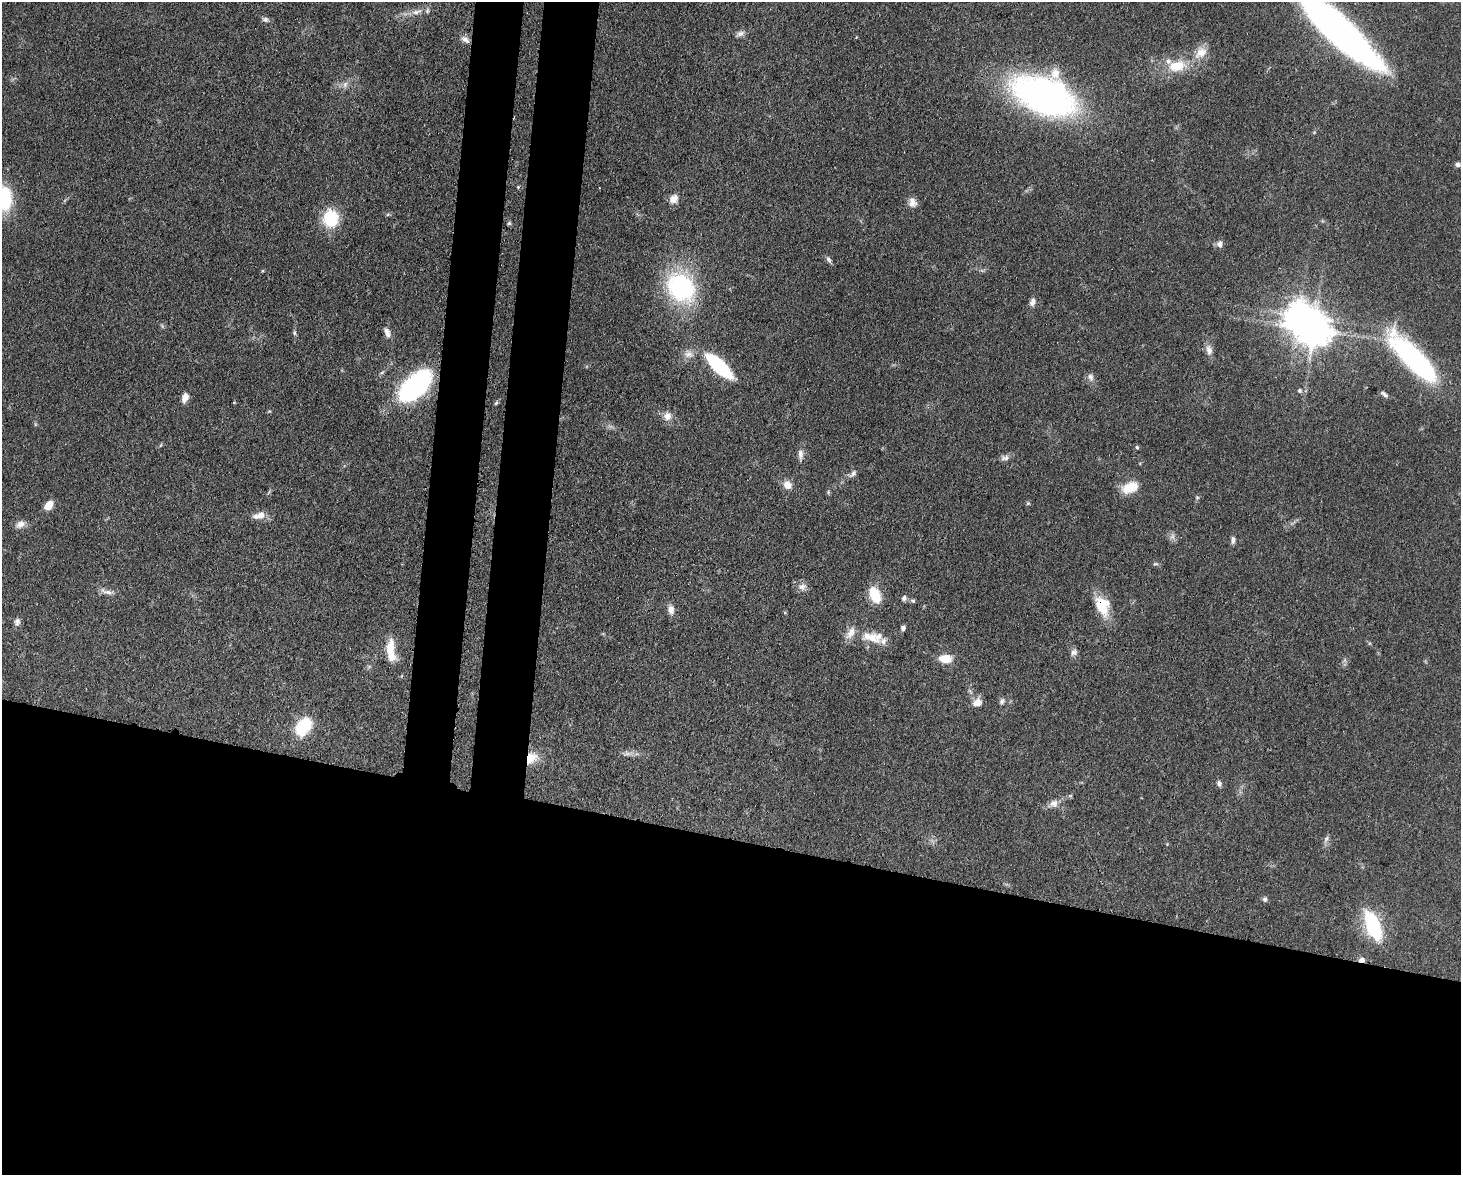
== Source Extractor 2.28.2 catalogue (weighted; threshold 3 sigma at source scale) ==
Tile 11 of 3 x 4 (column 2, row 4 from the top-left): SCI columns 1764-3222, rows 76-1248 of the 4864 x 4844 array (HDU 1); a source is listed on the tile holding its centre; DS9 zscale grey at full resolution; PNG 1463 x 1177 px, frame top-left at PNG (2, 2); no overlay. Shown black and unused: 33% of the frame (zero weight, under 3 of 4 exposures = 9% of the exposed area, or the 3 px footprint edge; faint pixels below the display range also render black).
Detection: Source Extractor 2.28.2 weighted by HDU 2 'WHT'; one run over the whole footprint, this tile lists its part. Background 0.0931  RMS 0.0046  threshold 0.0207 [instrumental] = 3 sigma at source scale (4.5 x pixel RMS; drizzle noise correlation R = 1.50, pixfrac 1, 0.05/0.05 arcsec/px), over >= 5 px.
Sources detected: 82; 1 inside a brighter object's white glare — not listed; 7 inside a brighter listed object's ellipse — not listed separately; the other 74 listed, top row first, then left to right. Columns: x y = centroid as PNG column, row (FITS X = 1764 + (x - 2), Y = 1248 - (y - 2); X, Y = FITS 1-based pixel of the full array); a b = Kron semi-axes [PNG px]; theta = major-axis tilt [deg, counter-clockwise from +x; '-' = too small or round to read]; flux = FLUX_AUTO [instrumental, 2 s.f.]
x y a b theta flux
417 12 18 6 17 3.6
265 20 8 7 - 1.3
1338 29 86 21 -43 240
740 33 11 7 25 1.8
465 39 11 7 -37 2.2
1201 52 20 13 34 6.7
1177 66 25 14 11 12
345 84 9 6 69 1.7
1044 96 39 23 -22 250
1458 165 7 6 - 1.3
518 187 4 4 - 0.45
5 198 28 16 -90 24
674 199 12 10 48 3.7
912 202 13 10 -77 2.9
330 218 20 17 89 18
509 223 5 5 - 0.71
1220 244 8 7 - 2.4
828 259 10 5 -60 1.2
681 287 30 24 -45 63
1032 302 11 7 72 1.8
1314 330 10 9 - 1000
386 331 9 7 -47 1.8
294 333 6 5 - 0.86
1209 350 15 8 -77 3
688 354 14 8 2 3.1
1413 358 68 19 -46 75
719 366 33 11 -43 35
1091 377 11 7 -71 1.9
415 386 23 12 44 110
1299 390 5 5 - 0.81
1384 394 9 5 -38 1.3
185 397 10 7 68 3.3
234 402 4 3 - 0.38
496 403 7 4 46 0.7
667 416 11 10 - 3.6
1137 447 5 4 - 0.68
800 454 15 7 -86 2.4
1005 458 12 7 16 1.9
853 473 12 6 46 1.8
787 485 10 9 - 4
1130 487 21 13 23 8.5
828 492 5 5 - 0.64
1197 498 5 5 - 0.65
1028 503 5 5 - 0.6
48 505 9 6 50 5.8
259 516 18 9 15 4.1
20 524 13 9 26 2.8
1172 536 8 5 60 1.4
1233 540 8 5 90 1.5
1155 564 7 4 1 0.68
802 587 10 9 - 2.5
106 592 22 6 -17 2.7
875 595 14 9 -68 14
904 598 7 6 - 1.4
913 601 7 5 -28 0.86
1101 606 28 12 -65 12
671 610 12 7 -81 2.8
17 621 10 7 68 1.6
903 628 6 5 - 1.3
870 637 30 14 -16 10
391 650 29 10 -85 9.4
1074 652 10 7 58 1.8
945 659 13 8 -2 8.1
1002 701 8 6 55 1.3
977 703 13 9 38 3.4
303 727 22 15 55 19
627 754 10 5 0 1.8
531 758 15 11 45 8.2
1219 783 7 6 - 1.4
1054 803 11 10 - 3
1326 839 9 6 62 1.5
1265 899 6 5 - 1.2
1373 925 30 13 -68 35
1361 960 7 5 5 2.2
Overlapping masked pixels (flux is a lower limit): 3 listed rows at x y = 1101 606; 531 758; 1361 960
Isophote crosses this tile's border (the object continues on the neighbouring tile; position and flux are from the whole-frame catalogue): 2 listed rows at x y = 1338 29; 5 198